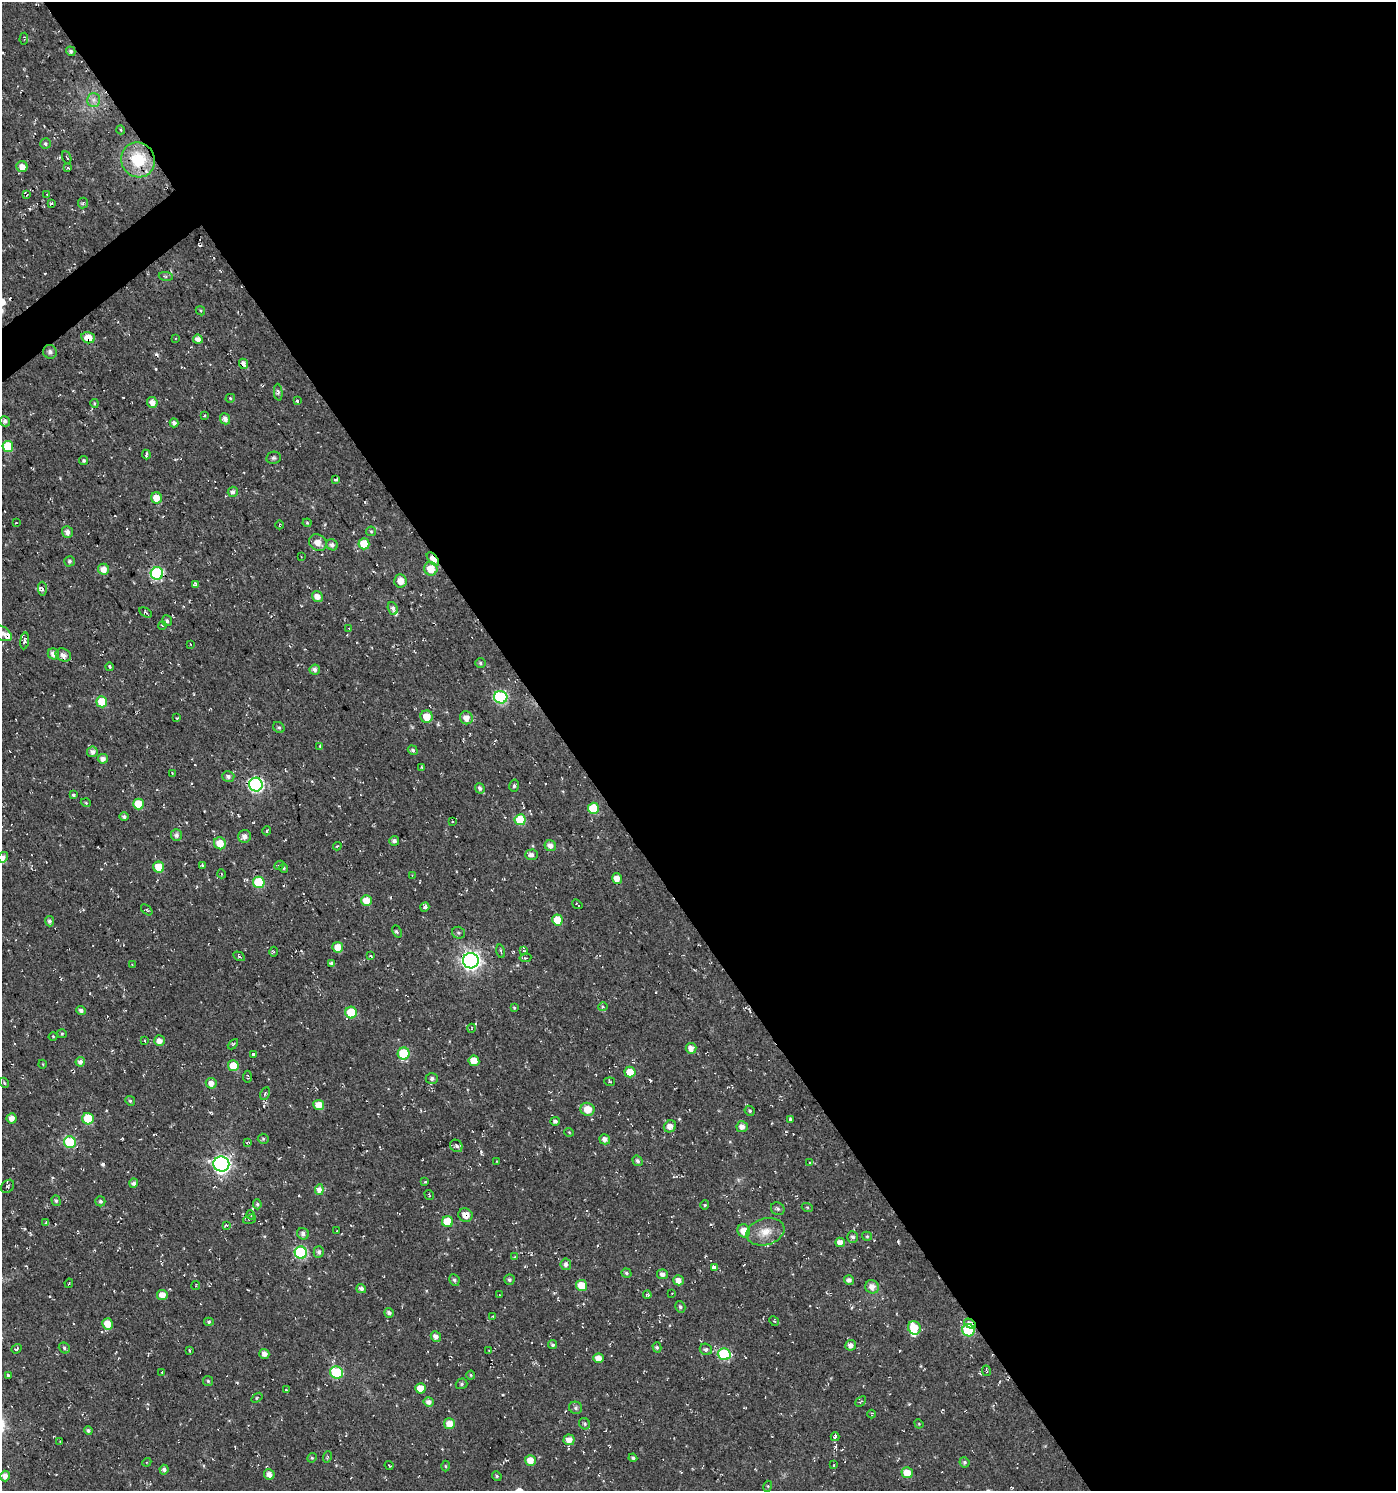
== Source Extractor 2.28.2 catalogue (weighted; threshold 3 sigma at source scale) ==
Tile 8 of 4 x 4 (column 4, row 2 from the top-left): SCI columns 4374-5767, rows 2981-4469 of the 5896 x 5960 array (HDU 1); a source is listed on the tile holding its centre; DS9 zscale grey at full resolution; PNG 1398 x 1493 px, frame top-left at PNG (2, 2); each listed source drawn as its Kron ellipse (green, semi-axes under 4 px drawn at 4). Shown black and unused: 60% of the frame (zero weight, under 2 of 3 exposures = <1% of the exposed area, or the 3 px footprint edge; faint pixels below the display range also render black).
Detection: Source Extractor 2.28.2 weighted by HDU 2 'WHT'; one run over the whole footprint, this tile lists its part. Background -0.0148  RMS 0.0082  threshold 0.0367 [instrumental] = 3 sigma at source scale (4.5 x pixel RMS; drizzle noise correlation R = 1.50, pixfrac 1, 0.0396/0.0396 arcsec/px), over >= 5 px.
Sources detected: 288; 14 cosmic-ray / hot-pixel residue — neither listed nor drawn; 4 inside a brighter listed object's ellipse — not listed separately; the other 270 listed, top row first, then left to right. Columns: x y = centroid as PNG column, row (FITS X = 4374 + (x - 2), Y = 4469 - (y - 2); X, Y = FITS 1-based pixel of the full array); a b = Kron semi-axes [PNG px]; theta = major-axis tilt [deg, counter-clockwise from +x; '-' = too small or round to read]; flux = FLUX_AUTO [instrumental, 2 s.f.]
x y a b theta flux
24 39 6 2 86 0.79
71 51 5 4 - 1.9
94 100 7 6 - 3
121 130 4 3 - 0.72
45 144 5 5 - 1.6
67 157 7 2 -68 0.7
138 160 18 16 -61 31
22 166 5 5 - 6.2
68 168 4 4 - 0.97
47 194 3 3 - 0.79
27 195 4 3 - 0.94
51 203 3 3 - 1.6
83 203 5 5 - 1.3
166 276 7 4 -8 1.4
200 311 5 3 - 0.92
88 338 7 5 -16 11
176 338 3 2 - 0.6
198 339 5 4 - 4.9
50 352 7 6 - 3.4
243 364 5 4 - 5.2
278 392 8 4 -84 1.8
230 398 5 4 - 0.95
297 401 3 3 - 2.4
152 402 5 5 - 5.9
94 403 4 3 - 0.85
204 416 4 3 - 0.71
225 419 5 5 - 4.1
5 421 5 5 - 2.5
174 423 4 4 - 2.7
8 446 5 5 - 26
146 455 5 2 - 1.5
274 458 7 6 - 1.8
84 461 4 4 - 1.4
336 479 4 3 - 1.9
233 492 5 5 - 3.1
156 498 6 5 - 9.6
16 523 2 2 - 0.62
307 523 4 4 - 0.87
279 525 4 3 - 0.67
371 531 5 4 - 1.1
67 532 6 5 - 4.4
318 542 9 8 - 6.6
364 544 5 5 - 19
332 545 6 5 - 3.2
301 557 3 2 - 0.6
433 559 8 4 -49 15
70 561 5 5 - 1.8
104 569 5 5 - 6.8
431 569 7 6 - 13
157 573 6 6 - 88
400 581 6 6 - 7
195 585 4 3 - 1.7
42 589 7 3 -88 1.8
317 597 6 5 - 6.7
393 608 6 4 -67 2.8
146 612 7 4 -30 1.3
167 621 5 5 - 1.9
162 625 4 3 - 0.88
349 628 4 2 - 0.63
2 633 11 6 -31 5
25 641 8 4 83 1.8
190 644 3 2 - 0.45
53 654 6 5 - 4.9
63 655 8 6 -23 4.7
480 663 5 4 - 1.4
110 667 4 3 - 1
315 670 5 5 - 3.7
501 697 7 6 - 86
102 702 5 5 - 23
427 717 6 6 - 12
177 718 3 3 - 0.82
466 718 6 6 - 7.1
279 727 6 5 - 1.4
320 746 4 4 - 0.76
413 750 5 4 - 1.6
92 752 5 5 - 3.2
103 759 5 5 - 4.5
421 767 3 3 - 1.2
172 773 3 3 - 0.63
228 776 6 5 - 2.3
256 785 7 7 - 160
514 786 6 5 - 1.8
480 788 5 5 - 2.3
73 795 3 3 - 1.4
86 803 5 3 - 0.76
138 804 5 5 - 18
593 808 5 5 - 28
124 816 5 4 - 2.4
520 820 5 5 - 27
452 822 2 2 - 0.73
267 831 5 3 - 0.82
176 835 6 5 - 2.6
245 836 6 6 - 4.2
394 841 5 5 - 2.6
220 843 6 6 - 11
337 846 4 3 - 0.67
550 846 6 5 - 4.9
531 855 6 5 - 3.2
3 857 5 5 - 2.8
203 865 3 3 - 1.7
279 865 5 4 - 1.2
159 867 5 5 - 13
284 868 5 4 - 1.1
222 874 5 3 - 0.74
412 875 3 3 - 0.57
617 878 6 5 - 7.8
259 882 6 5 - 36
366 901 5 5 - 11
577 904 5 2 - 0.76
425 907 5 4 - 1.9
147 910 7 3 -43 1
557 920 5 5 - 14
50 921 5 4 - 2
397 931 6 3 -66 1.2
458 933 6 6 - 1.5
338 947 5 5 - 9.1
501 951 7 3 -77 0.96
524 951 4 3 - 1
274 952 5 3 - 0.89
239 956 6 4 -31 1.2
371 956 3 3 - 1.8
525 958 6 4 8 1
471 961 8 7 - 370
332 963 4 4 - 2.7
132 965 3 2 - 0.99
603 1006 5 3 - 1.1
514 1008 4 3 - 0.82
81 1010 5 4 - 2.6
351 1012 6 6 - 28
472 1028 4 3 - 0.59
62 1034 4 4 - 0.98
53 1036 4 3 - 0.65
145 1041 4 3 - 1.2
159 1041 5 5 - 6
233 1044 6 3 45 0.95
691 1048 5 5 - 5.2
253 1054 4 3 - 1.8
404 1054 6 6 - 40
474 1061 5 5 - 11
80 1062 5 4 - 4
43 1064 4 3 - 0.73
233 1066 5 5 - 14
630 1072 5 5 - 11
247 1077 6 2 86 1.1
432 1078 6 5 - 2.7
610 1082 5 3 - 1.1
4 1083 5 4 - 1
211 1083 5 5 - 6.2
265 1094 7 4 64 1.3
130 1101 5 4 - 1.1
319 1105 5 5 - 10
588 1109 7 6 - 11
750 1111 5 4 - 1.1
11 1118 5 5 - 5
88 1119 6 5 - 31
791 1119 4 3 - 1.6
555 1121 5 4 - 2
670 1126 6 5 - 5.3
742 1127 5 5 - 5.4
569 1132 5 3 - 0.68
263 1139 5 5 - 1.2
605 1139 5 5 - 4
70 1142 6 6 - 59
247 1142 4 2 - 0.84
456 1146 7 6 - 2.6
637 1161 5 4 - 2.3
497 1162 3 2 - 0.56
810 1163 3 3 - 0.93
221 1164 8 7 - 300
425 1182 3 3 - 0.81
134 1183 5 4 - 2.9
7 1186 7 5 46 1.4
319 1190 5 4 - 5
429 1195 5 3 - 0.72
56 1201 5 4 - 1.4
100 1201 5 5 - 2.2
257 1204 5 4 - 1.7
705 1205 4 4 - 0.92
807 1207 5 3 - 0.98
778 1209 7 6 - 1.9
251 1215 5 3 - 0.9
465 1215 7 6 - 6.5
249 1219 7 3 18 1.1
447 1222 5 5 - 21
46 1223 4 3 - 1.3
227 1225 4 3 - 2.4
336 1231 2 2 - 0.51
744 1231 7 6 - 12
765 1232 19 13 16 12
303 1234 6 5 - 3.2
867 1236 5 4 - 1.1
853 1237 6 5 - 2.2
840 1242 5 4 - 5.3
319 1252 5 5 - 2.7
301 1253 6 6 - 80
514 1257 4 3 - 0.76
566 1264 6 5 - 3
714 1268 4 3 - 42
626 1273 5 4 - 1.4
663 1274 5 4 - 3.5
454 1280 6 5 - 1.8
509 1280 5 5 - 1.7
678 1280 5 5 - 6.2
849 1280 5 4 - 3.2
69 1283 4 2 - 0.84
581 1285 6 5 - 14
196 1286 4 2 - 0.71
872 1287 7 6 - 6.1
361 1289 5 4 - 2.8
672 1293 4 2 - 0.59
162 1295 5 5 - 7.1
499 1295 3 2 - 0.58
647 1295 4 3 - 1.2
680 1307 6 5 - 1.6
389 1313 5 4 - 2.5
493 1316 3 2 - 0.7
774 1321 5 4 - 0.91
209 1322 5 4 - 1.2
107 1324 5 5 - 9.7
970 1324 6 4 -32 3.9
914 1328 7 6 - 21
968 1330 6 6 - 49
436 1336 5 5 - 3.9
553 1345 5 4 - 1.6
851 1345 5 5 - 3.7
657 1347 5 4 - 1.9
64 1348 6 5 - 1.5
16 1349 5 3 - 1.4
706 1349 6 5 - 2.3
190 1351 4 3 - 1.2
489 1351 3 2 - 0.62
264 1354 5 4 - 5
724 1354 6 6 - 55
598 1358 5 4 - 6.7
986 1371 5 2 - 0.77
162 1373 3 2 - 0.93
336 1373 6 6 - 54
8 1375 4 3 - 1.5
471 1375 4 4 - 0.86
208 1381 5 5 - 1.2
462 1384 6 5 - 1.6
420 1388 5 5 - 9.8
286 1390 4 3 - 1.2
257 1398 6 3 37 0.85
861 1401 6 3 43 0.99
429 1402 5 5 - 4.4
576 1408 6 6 - 1.8
872 1414 4 3 - 0.67
449 1424 5 5 - 9.1
585 1424 6 5 - 1.3
919 1424 5 4 - 0.72
88 1431 4 4 - 1.9
835 1437 4 3 - 2.4
569 1440 5 5 - 6.8
60 1442 3 2 - 0.64
327 1457 6 3 71 0.82
312 1458 5 4 - 0.98
633 1458 4 4 - 1.5
530 1460 5 5 - 8.4
147 1462 4 3 - 0.82
964 1462 5 5 - 1.5
389 1465 5 2 - 0.74
834 1465 3 3 - 0.81
445 1466 5 3 - 0.79
164 1470 5 4 - 2.4
907 1473 5 5 - 12
269 1474 5 5 - 4.9
5 1476 5 5 - 4.9
497 1476 5 4 - 1.3
768 1486 5 3 - 0.86
Overlapping masked pixels (flux is a lower limit): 8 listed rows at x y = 88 338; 433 559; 157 573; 593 808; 670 1126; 465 1215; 970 1324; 968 1330
Isophote crosses this tile's border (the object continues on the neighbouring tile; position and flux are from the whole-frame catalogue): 3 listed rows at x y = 2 633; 3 857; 4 1083